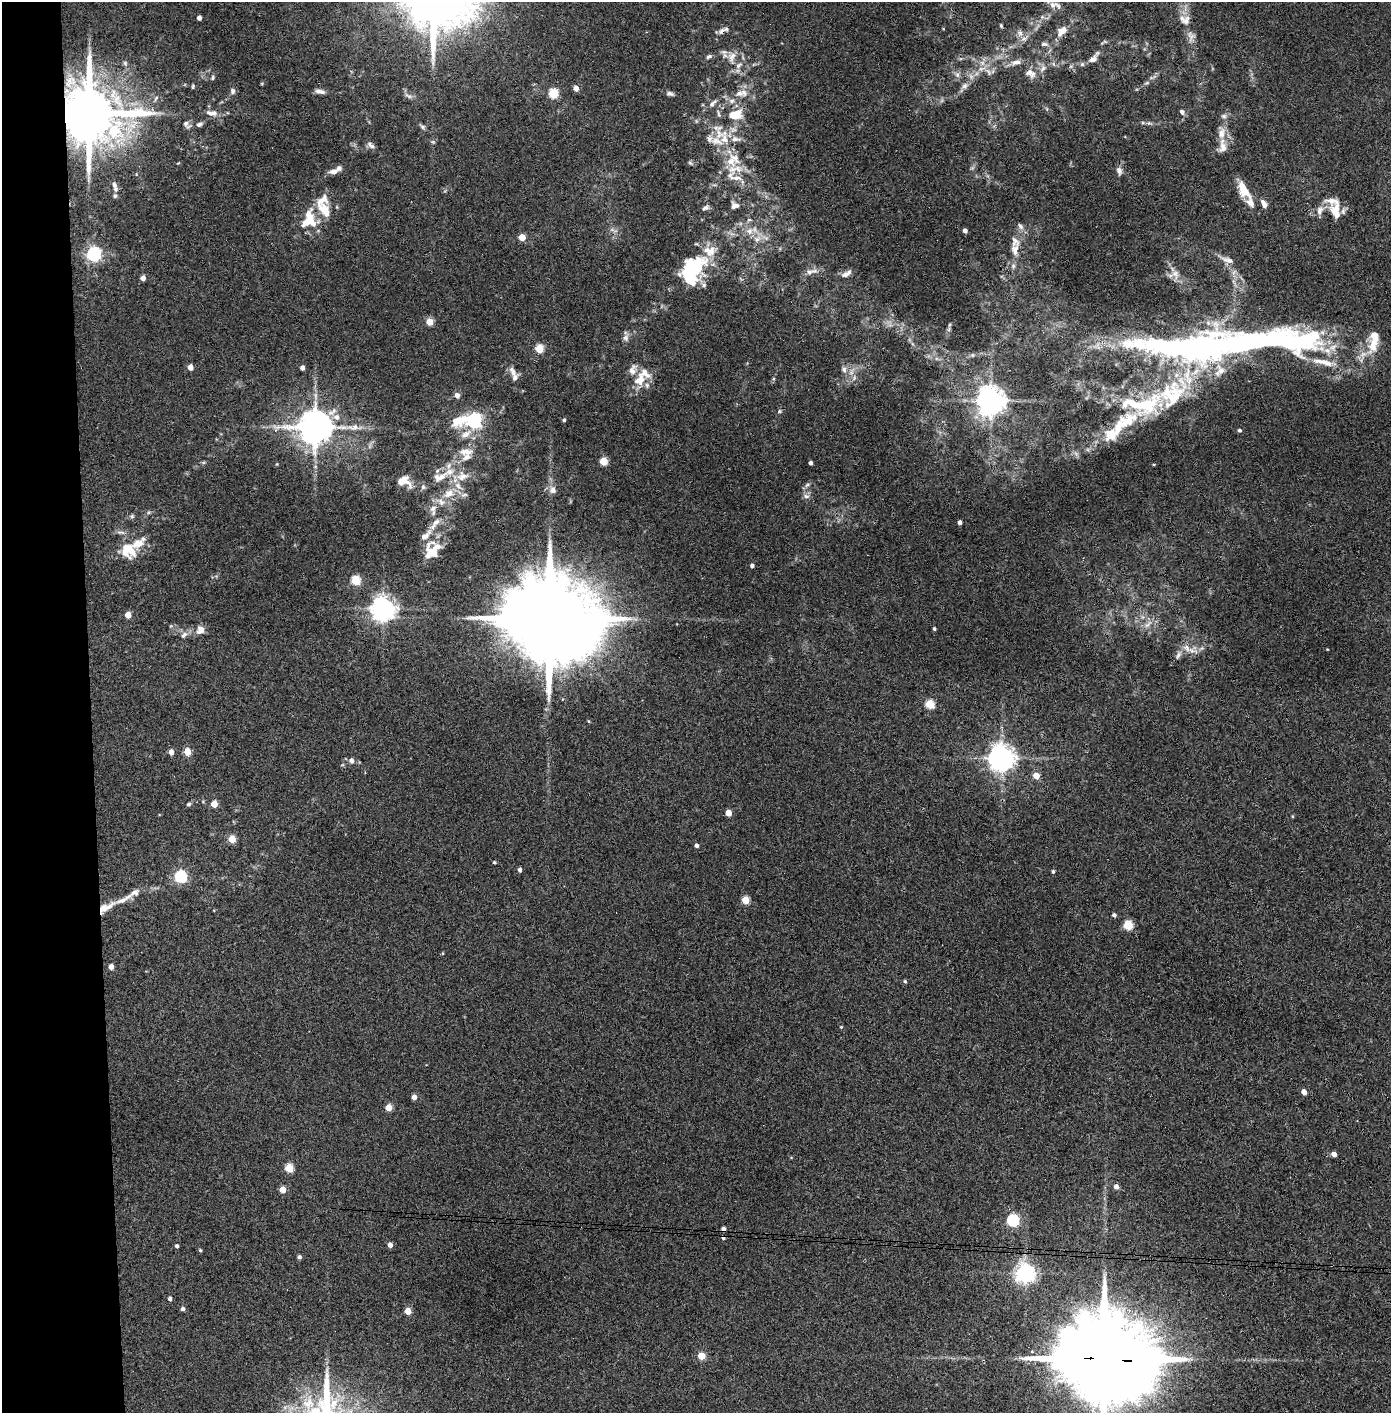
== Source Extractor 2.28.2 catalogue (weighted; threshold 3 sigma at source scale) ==
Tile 4 of 3 x 3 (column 1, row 2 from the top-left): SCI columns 80-1468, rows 1415-2825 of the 4323 x 4241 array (HDU 1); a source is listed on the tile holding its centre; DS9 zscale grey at full resolution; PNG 1393 x 1415 px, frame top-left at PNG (2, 2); no overlay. Shown black and unused: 7% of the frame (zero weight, under 3 of 4 exposures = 6% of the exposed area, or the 3 px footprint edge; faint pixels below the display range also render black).
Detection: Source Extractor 2.28.2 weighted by HDU 2 'WHT'; one run over the whole footprint, this tile lists its part. Background 0.0737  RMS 0.0056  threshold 0.0252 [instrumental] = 3 sigma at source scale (4.5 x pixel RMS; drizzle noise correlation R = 1.50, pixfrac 1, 0.05/0.05 arcsec/px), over >= 5 px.
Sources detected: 211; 3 inside a brighter object's white glare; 2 cosmic-ray / hot-pixel residue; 1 long thin detection or spike segment (spike, bleed or trail) — not listed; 34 inside a brighter listed object's ellipse — not listed separately; the other 171 listed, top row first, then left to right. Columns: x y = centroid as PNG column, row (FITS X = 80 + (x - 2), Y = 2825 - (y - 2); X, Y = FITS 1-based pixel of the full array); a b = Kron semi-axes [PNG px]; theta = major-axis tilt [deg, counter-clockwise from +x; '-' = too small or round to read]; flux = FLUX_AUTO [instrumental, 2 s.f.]
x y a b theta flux
1053 5 9 8 - 2.7
1042 17 5 5 - 1.1
199 18 4 4 - 2.5
1185 20 16 12 -24 5.1
1001 26 5 3 - 0.67
722 31 11 7 50 2.3
1062 31 17 10 50 5.4
1020 33 8 7 - 2.3
1191 36 18 8 -84 3.9
1044 44 10 5 0 1.7
709 57 7 5 22 1.3
732 57 15 9 66 4.3
1093 59 12 7 45 3.1
1016 62 13 7 13 3.3
125 63 6 5 - 0.95
738 65 10 6 45 2.3
1043 68 9 5 54 1.9
989 72 9 4 -68 1.6
1030 73 16 10 -34 4.6
957 75 8 6 -70 1.8
213 77 7 4 83 0.83
1147 83 6 4 19 0.84
193 86 6 3 81 0.77
965 86 10 8 60 2.3
576 88 5 4 - 3.9
232 91 8 6 -78 1.6
320 91 13 5 -10 2.3
553 93 5 5 - 31
739 93 13 8 -5 4
670 94 9 5 -8 1.5
408 96 12 4 -25 1.5
156 98 9 4 55 1
732 101 8 6 2 2
712 104 12 6 47 2.1
1182 112 7 6 - 1.5
89 113 16 14 -8 5300
212 113 15 7 -8 4.1
735 115 18 11 16 11
186 123 10 7 -65 1.9
199 124 9 5 25 1.5
423 127 7 6 - 1.2
1222 133 18 9 82 6.1
719 134 17 12 -77 8.5
735 139 14 7 -5 3.2
433 142 6 4 -18 0.7
371 145 11 6 -36 1.9
733 160 22 18 45 13
690 163 7 4 -37 0.78
333 171 12 6 10 2.8
1119 171 10 7 -65 2
1244 190 22 10 -58 11
115 196 6 5 - 0.93
1264 204 10 6 -62 3.2
735 205 11 9 -15 2.7
706 207 9 5 28 1.6
325 210 25 14 -56 11
1320 210 13 8 66 3.6
1336 211 23 13 -77 8.9
310 220 23 13 -64 11
749 220 6 5 - 1
1020 226 10 6 -57 2
749 231 10 10 - 4.3
965 231 4 4 - 2.3
522 237 5 4 - 10
757 239 11 8 -1 3.8
1015 250 18 10 -86 5.3
711 251 18 12 47 7.4
94 254 6 6 - 130
1227 260 18 7 -18 3.4
809 272 10 6 16 2.5
689 274 27 14 -83 28
846 274 15 6 28 2.9
1175 274 14 9 -68 4.5
143 278 4 4 - 3.2
704 285 6 6 - 1.3
430 322 5 4 - 12
949 325 6 4 71 0.83
626 338 9 8 - 2.2
1373 342 32 13 73 14
539 349 5 5 - 20
1196 349 142 46 -1 200
190 367 4 4 - 5.2
302 368 4 3 - 2.5
844 369 9 7 -59 2
513 372 15 7 -62 3.4
639 380 21 15 57 10
1172 394 54 35 49 57
457 395 5 5 - 3
991 401 8 8 - 770
779 411 6 5 - 0.83
337 417 9 8 - 4
564 420 4 3 - 0.95
473 421 13 7 3 110
1126 421 33 19 32 19
315 427 10 9 - 1400
354 427 21 8 0 5.7
1240 430 5 4 - 1.1
466 434 15 8 35 4
466 451 22 10 5 5.7
604 461 5 5 - 17
811 463 4 3 - 1.7
277 464 4 3 - 0.48
450 472 20 10 25 8.6
462 476 19 13 12 8
404 481 19 13 -26 6.6
807 485 8 4 44 1.3
423 487 7 6 - 1.3
553 490 10 9 - 2.7
449 493 15 11 35 7.4
464 495 11 5 11 1.5
806 496 9 6 -1 1.9
433 508 10 8 46 3.3
132 516 6 5 - 0.92
436 522 13 7 38 3.6
960 522 4 3 - 1.8
128 550 23 17 -48 14
432 551 23 16 48 12
752 565 4 3 - 1.6
356 580 5 5 - 27
383 609 7 7 - 500
128 615 4 4 - 8.5
548 619 29 20 -9 16000
1148 624 15 4 43 2.6
934 629 3 3 - 0.95
200 630 11 9 84 3.8
184 635 11 6 42 2.1
1187 648 14 8 -43 4
1327 649 4 2 - 0.36
1178 655 12 5 66 2.1
930 704 5 5 - 23
588 721 5 3 - 0.49
171 752 5 4 - 3.7
187 752 5 4 - 14
1002 758 8 8 - 630
351 761 6 5 - 2.3
1036 775 5 5 - 6.4
189 804 6 4 17 0.88
214 804 5 4 - 11
728 813 4 4 - 7.9
232 839 5 4 - 14
697 845 4 4 - 1.6
494 862 4 3 - 0.73
520 870 4 4 - 1.8
1053 871 4 3 - 1
181 877 6 5 - 75
134 893 14 9 23 3.4
745 900 5 4 - 16
106 907 25 8 29 7.3
1114 915 4 4 - 1.6
1128 925 5 5 - 28
111 967 4 4 - 3.6
905 981 4 3 - 0.74
841 1027 4 4 - 0.48
1304 1092 4 4 - 4.4
414 1097 4 4 - 4.4
388 1107 5 4 - 10
1334 1154 5 4 - 3.3
289 1168 5 5 - 20
1116 1186 5 4 - 3
283 1190 4 4 - 7.9
1013 1220 6 5 - 67
390 1245 4 4 - 3.2
177 1246 4 4 - 1.3
200 1250 4 4 - 0.68
299 1257 4 4 - 1.4
1025 1273 7 6 - 310
170 1299 4 4 - 1.6
183 1309 5 4 - 1.5
408 1311 5 4 - 9.1
701 1356 5 4 - 14
1105 1359 30 20 -6 15000
Overlapping masked pixels (flux is a lower limit): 4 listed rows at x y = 722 31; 89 113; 106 907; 1105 1359
Isophote crosses this tile's border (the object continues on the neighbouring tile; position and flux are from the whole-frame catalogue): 1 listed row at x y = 1105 1359